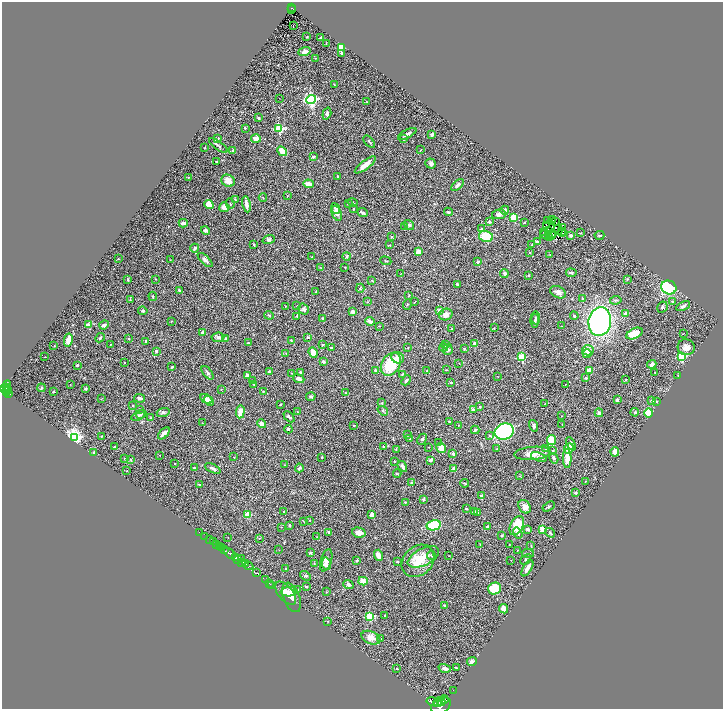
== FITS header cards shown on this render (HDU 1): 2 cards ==
NAXIS1  =                 1442
NAXIS2  =                 1414

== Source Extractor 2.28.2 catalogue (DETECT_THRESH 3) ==
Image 1442 x 1414 px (HDU 1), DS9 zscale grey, zoomed out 1/2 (1 PNG px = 2 x 2 image px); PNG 725 x 711 px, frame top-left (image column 2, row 1414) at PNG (2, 2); each listed source drawn as its Kron ellipse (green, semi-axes under 4 px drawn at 4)
Background 0.635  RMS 0.033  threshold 0.0994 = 3 sigma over >= 5 px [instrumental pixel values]
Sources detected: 436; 35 cannot appear on this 1/2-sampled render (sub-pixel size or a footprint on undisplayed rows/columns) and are neither listed nor drawn; the other 401 listed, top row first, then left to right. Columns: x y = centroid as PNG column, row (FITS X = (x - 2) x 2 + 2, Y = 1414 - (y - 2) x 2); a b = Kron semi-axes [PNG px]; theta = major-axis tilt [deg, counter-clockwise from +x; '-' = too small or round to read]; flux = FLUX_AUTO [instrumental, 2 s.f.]
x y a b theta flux
291 8 4 2 - 110
292 10 2 2 - 27
293 26 3 2 - 48
307 37 2 1 - 3.7
320 37 3 2 - 6.1
326 43 4 2 - 2.9
341 47 4 3 - 110
304 52 6 4 19 25
342 53 2 2 - 18
315 58 2 2 - 3
334 84 3 2 - 2.8
279 98 2 1 - 1.5
311 100 5 4 - 1200
367 102 2 1 - 2.7
327 113 6 3 72 12
259 118 4 3 - 7.8
245 128 2 2 - 14
279 129 3 3 - 430
407 134 10 3 28 26
432 134 3 3 - 13
218 139 4 2 - 4.2
256 139 5 4 - 51
404 139 3 3 - 8.2
369 142 7 3 -50 9.2
218 145 11 3 -37 13
205 148 2 2 - 5.8
232 150 4 3 - 6.5
420 150 2 1 - 1.8
282 151 6 3 -43 73
313 157 3 3 - 12
217 162 3 2 - 6.1
431 163 5 5 - 16
365 165 13 4 37 55
338 176 2 2 - 6.2
188 177 2 2 - 3.9
228 181 7 6 - 45
308 184 5 4 - 40
458 185 7 3 45 18
287 196 2 1 - 2.2
263 197 4 2 - 3.8
235 199 3 2 - 4.1
348 203 3 2 - 5.7
353 203 5 2 - 5.5
230 204 5 2 - 4
246 204 8 3 -80 40
209 205 5 4 - 63
224 207 5 5 - 26
335 208 5 4 - 23
353 209 2 2 - 7
505 210 4 3 - 29
362 212 5 2 - 14
448 212 4 3 - 8.8
337 213 8 5 -66 27
499 214 7 5 9 28
513 217 3 3 - 230
552 219 2 1 - 2.4
547 220 2 1 - 4.8
489 221 4 3 - 7.8
551 221 3 1 - 0.75
524 222 4 2 - 5
556 222 2 1 - 2
183 223 4 3 - 31
409 225 6 4 -35 12
404 226 3 2 - 3.1
546 226 2 1 - 2.4
562 228 3 2 - 0.67
481 229 2 2 - 18
206 230 4 4 - 14
558 230 5 2 - 0.88
548 231 2 1 - 0.28
561 231 2 1 - 0.29
544 233 2 1 - 6.9
552 233 2 1 - 0.22
563 233 2 1 - 1.9
580 233 3 2 - 3.6
545 234 5 2 - 13
599 235 5 2 - 6.9
486 236 7 5 -11 170
552 236 3 1 - 1.6
571 236 3 3 - 20
391 237 3 2 - 5.3
550 237 2 1 - 0.59
269 240 6 4 21 14
537 242 3 3 - 14
254 245 4 2 - 5.2
390 245 2 2 - 2
532 245 3 2 - 6.4
195 248 4 3 - 20
418 252 2 2 - 110
530 252 3 2 - 3.5
550 255 2 2 - 2.3
347 256 4 3 - 8.8
312 257 3 2 - 3.3
118 259 2 2 - 4.7
170 260 2 1 - 3.6
205 260 9 3 -42 22
386 261 5 2 - 4.5
477 262 3 2 - 9.3
345 267 3 2 - 3.4
321 268 3 2 - 3.5
401 273 2 1 - 1.8
571 273 5 3 - 15
504 274 4 2 - 36
528 275 2 2 - 10
156 279 2 2 - 2.1
627 279 4 3 - 4.5
128 280 4 2 - 5.1
372 281 3 2 - 3.8
457 284 4 2 - 6.9
669 287 8 6 -21 380
360 288 4 3 - 5.8
179 290 3 2 - 11
315 292 2 2 - 4.4
558 292 8 5 -26 31
153 296 4 3 - 6.8
409 296 3 2 - 2.8
582 298 3 2 - 3.9
130 299 4 3 - 4.8
616 300 6 3 9 8.7
672 301 4 3 - 5.8
367 302 3 2 - 2.7
415 302 3 2 - 2.7
407 304 5 2 - 3.9
285 306 2 1 - 2.5
297 306 3 2 - 3.5
683 306 7 4 27 16
662 307 6 5 - 12
304 309 6 5 - 16
439 310 2 2 - 64
143 311 5 3 - 9.2
352 312 3 3 - 29
626 313 4 3 - 15
446 314 7 5 20 40
269 315 5 3 - 6
297 316 4 2 - 3.9
574 316 4 3 - 8.9
322 318 3 2 - 4.2
536 318 6 2 -84 7.2
171 321 3 2 - 3.5
370 321 5 3 - 27
535 321 6 4 88 11
600 321 14 11 82 1400
89 325 2 2 - 120
104 325 5 3 - 15
379 326 2 2 - 3.1
562 326 2 2 - 2.4
451 328 3 2 - 2.7
494 328 2 2 - 4.2
203 332 3 3 - 17
684 333 2 1 - 7.1
634 334 8 5 25 97
218 337 6 4 7 16
308 337 3 3 - 4.7
100 338 5 3 - 9.1
129 339 2 2 - 3.3
225 339 3 3 - 8.8
68 340 6 4 79 51
291 340 3 3 - 4.4
145 341 3 3 - 9.1
249 343 3 2 - 5.8
475 343 3 2 - 21
110 344 2 1 - 2.2
445 344 3 3 - 18
54 345 2 2 - 2.6
323 345 2 2 - 8
444 347 4 4 - 9.3
686 347 8 8 - 41
331 348 3 2 - 5.1
408 348 2 2 - 3.5
464 349 3 3 - 6.7
448 350 5 5 - 12
588 350 6 5 - 42
156 351 3 3 - 8.3
313 352 5 4 - 59
286 353 3 2 - 2.6
587 354 4 4 - 31
45 357 2 1 - 2.4
522 357 3 3 - 210
681 357 3 3 - 330
398 358 6 5 - 37
323 361 4 3 - 14
124 362 2 2 - 5.2
459 363 2 1 - 1.7
391 364 12 9 59 280
652 364 4 3 - 23
77 365 2 2 - 31
172 367 3 2 - 5.1
375 370 3 2 - 9.9
446 370 4 2 - 3.7
589 370 4 2 - 57
427 371 4 2 - 6
269 372 3 3 - 16
300 372 4 3 - 11
655 372 2 2 - 5.2
208 373 8 4 -51 15
291 373 2 1 - 2.4
402 374 4 2 - 6.3
247 375 4 3 - 25
678 376 2 2 - 2.3
497 377 2 1 - 1.9
586 378 3 2 - 7.3
299 379 6 4 -20 23
406 380 5 3 - 11
626 380 3 2 - 3.2
252 381 3 2 - 6.1
451 383 3 3 - 5.6
70 384 2 1 - 1.6
254 384 3 3 - 5.3
565 384 2 1 - 1.7
7 385 5 2 - 240
7 387 4 2 - 260
3 388 3 3 - 360
41 388 4 2 - 4.1
7 389 2 1 - 50
86 389 3 3 - 12
221 389 2 2 - 2.9
7 391 2 1 - 120
53 392 3 2 - 8
263 392 3 3 - 5.1
9 393 4 2 - 190
345 393 3 3 - 4
311 396 4 2 - 8.9
140 398 5 3 - 19
101 399 3 1 - 2.3
206 399 6 3 -30 47
617 400 3 3 - 18
209 401 5 4 - 49
652 401 4 3 - 12
656 401 4 3 - 6.1
382 403 3 2 - 5
545 404 3 2 - 2.1
280 405 2 2 - 3.3
133 406 3 2 - 3.6
480 407 2 2 - 7.9
140 410 3 2 - 2.7
473 410 2 2 - 47
383 411 6 3 -38 9.1
163 412 6 4 17 12
240 412 7 3 86 60
298 412 3 2 - 3.1
635 412 4 3 - 7.5
599 413 4 3 - 12
649 413 5 4 - 120
141 414 4 3 - 8.5
139 416 8 4 26 13
561 416 2 2 - 2.3
289 417 6 4 -43 12
150 418 3 2 - 4.7
449 421 2 2 - 8.3
202 423 2 1 - 2.6
261 424 5 4 - 26
562 424 2 2 - 2.5
354 425 3 3 - 4
458 425 2 2 - 2.2
533 426 6 3 -74 13
288 429 4 4 - 8.1
475 430 4 3 - 9.7
504 431 9 8 - 900
164 433 7 3 47 35
407 434 3 2 - 2.5
489 435 2 2 - 8.1
101 436 3 2 - 4.5
74 437 4 4 - 1800
410 439 3 3 - 6.3
422 439 6 3 63 9.6
551 440 5 4 - 89
438 443 2 2 - 2.5
571 444 7 4 -64 23
114 447 3 2 - 6.6
383 447 3 2 - 5.2
428 447 2 1 - 2.2
441 448 5 4 - 54
396 449 3 2 - 2.4
497 449 2 2 - 2.6
545 449 2 2 - 10
569 449 6 4 66 68
553 451 2 2 - 5.3
94 452 2 2 - 27
615 452 5 4 - 46
453 453 2 2 - 47
533 453 18 6 4 67
160 455 2 2 - 3.2
234 457 2 2 - 2.4
539 457 8 4 -19 16
124 458 3 2 - 3.7
321 458 3 3 - 4.2
554 458 5 4 - 11
567 458 9 4 -89 82
131 460 4 2 - 4.6
431 460 4 3 - 22
394 461 2 1 - 3.4
174 463 2 2 - 5.3
285 465 3 2 - 2.8
402 466 6 3 -58 20
194 468 2 2 - 8.6
213 468 8 3 -27 20
299 468 4 3 - 11
454 469 3 2 - 23
126 471 2 1 - 1.7
397 474 4 3 - 4.6
519 476 3 2 - 3.3
585 481 2 1 - 3.2
412 483 2 2 - 46
464 483 4 2 - 8.1
199 484 4 2 - 5.7
575 492 2 2 - 24
481 496 4 3 - 11
423 500 4 3 - 6.6
405 502 2 2 - 6.1
549 506 6 3 31 9.4
524 507 7 5 -54 38
466 509 4 3 - 4.9
284 512 3 3 - 8.6
474 512 3 2 - 4.7
478 513 3 2 - 5.5
248 515 4 3 - 95
371 515 4 3 - 38
303 521 3 2 - 2.5
310 521 2 1 - 1.9
434 525 7 5 12 270
290 526 4 2 - 4.4
517 526 10 6 65 170
281 527 2 1 - 1.9
487 527 2 2 - 36
528 529 3 3 - 18
543 530 3 3 - 200
200 532 2 1 - 13
329 532 3 3 - 11
359 533 7 5 -14 44
518 533 6 3 -57 18
550 533 5 3 - 9.1
502 535 3 3 - 5.6
205 536 2 1 - 13
228 537 2 1 - 1.9
317 537 2 2 - 2.5
259 538 2 1 - 2.3
209 539 2 1 - 17
213 542 2 2 - 79
216 544 3 2 - 120
480 544 3 1 - 2.6
509 545 2 2 - 2.4
531 545 3 2 - 2.8
219 546 2 1 - 180
221 548 4 2 - 540
224 550 3 2 - 360
279 550 3 2 - 1.8
517 550 2 2 - 2.3
230 553 7 3 -41 1800
310 553 4 3 - 7.1
528 553 6 3 -6 8.3
378 555 6 3 -74 40
431 555 4 3 - 9.2
449 556 2 1 - 1.8
236 557 4 3 - 630
423 557 17 8 27 66
241 558 3 2 - 110
526 559 6 3 41 9
238 560 3 2 - 250
326 560 11 5 73 41
357 560 4 3 - 5.5
511 560 2 1 - 1.8
418 561 18 14 44 130
397 562 3 2 - 6
242 563 4 2 - 490
246 564 4 2 - 330
314 564 3 2 - 3.5
326 564 6 4 -80 18
248 566 5 2 - 340
285 568 2 2 - 4.6
527 568 9 3 60 36
256 573 2 1 - 420
305 576 6 4 -33 9.2
265 580 2 1 - 23
363 581 5 4 - 43
269 583 3 1 - 15
348 584 5 4 - 11
272 585 2 1 - 19
306 586 4 2 - 6.2
495 588 6 6 - 180
298 590 3 2 - 2.9
289 592 8 4 4 24
326 592 2 2 - 2.1
286 593 14 7 -50 50
291 597 15 8 -69 49
444 605 3 2 - 8.5
504 609 5 4 - 50
370 616 3 3 - 370
385 616 3 2 - 6.2
328 621 3 2 - 2.7
371 638 10 6 -23 47
380 638 2 2 - 3.5
472 662 5 3 - 25
456 667 3 2 - 3.8
445 668 6 3 -15 36
397 669 2 2 - 6.2
453 690 2 1 - 13
444 699 4 1 - 350
433 702 6 4 -14 2100
438 702 5 3 - 1400
441 702 4 2 - 740
441 706 11 7 34 3000
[35 sub-pixel or undisplayed-footprint detections neither listed nor drawn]